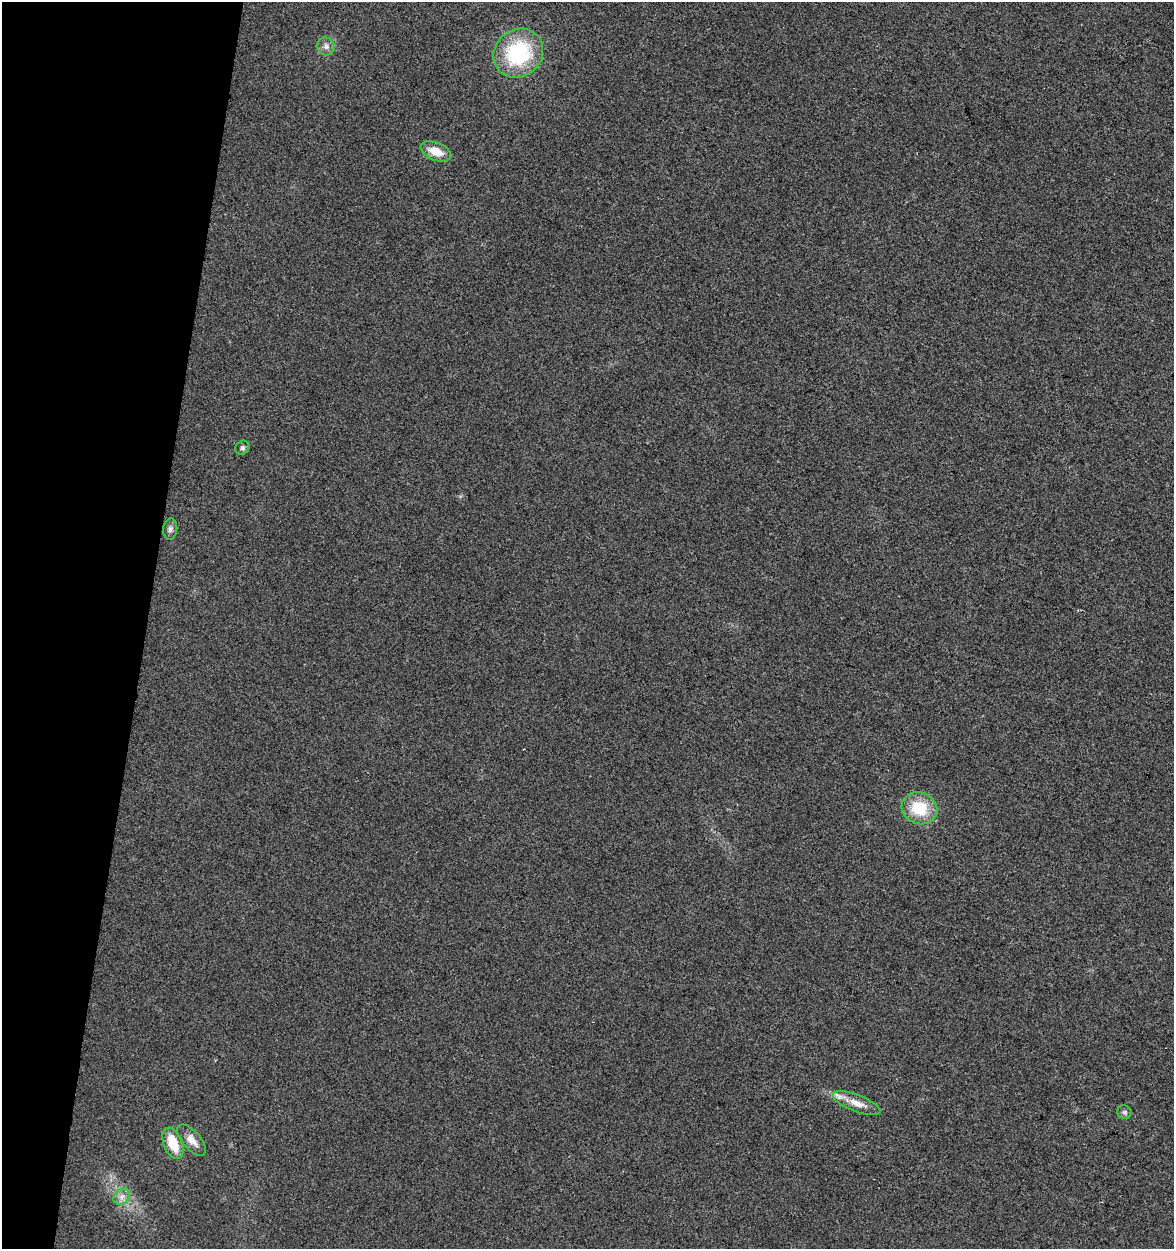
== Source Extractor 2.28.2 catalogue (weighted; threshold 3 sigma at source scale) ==
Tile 9 of 4 x 4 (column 1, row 3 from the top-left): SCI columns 285-1456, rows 1248-2494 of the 5193 x 4995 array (HDU 1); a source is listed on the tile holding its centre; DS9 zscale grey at full resolution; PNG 1176 x 1251 px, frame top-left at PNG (2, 2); each listed source drawn as its Kron ellipse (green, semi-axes under 4 px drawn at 4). Shown black and unused: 12% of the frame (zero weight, under 2 of 3 exposures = <1% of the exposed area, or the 3 px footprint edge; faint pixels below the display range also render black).
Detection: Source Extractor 2.28.2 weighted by HDU 2 'WHT'; one run over the whole footprint, this tile lists its part. Background 0.017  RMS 0.0078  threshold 0.035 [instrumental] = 3 sigma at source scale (4.5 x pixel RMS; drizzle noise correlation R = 1.50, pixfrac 1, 0.0396/0.0396 arcsec/px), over >= 5 px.
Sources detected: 12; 1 inside a brighter listed object's ellipse — not listed separately; the other 11 listed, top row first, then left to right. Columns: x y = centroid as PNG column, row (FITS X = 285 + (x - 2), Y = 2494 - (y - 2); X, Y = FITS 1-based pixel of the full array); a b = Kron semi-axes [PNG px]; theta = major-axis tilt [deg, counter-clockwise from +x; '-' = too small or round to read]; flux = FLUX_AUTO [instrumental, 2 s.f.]
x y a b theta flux
326 46 9 8 - 3.7
518 53 26 23 42 65
436 152 16 9 -22 12
242 448 7 6 - 1.8
170 529 10 7 83 2.7
919 808 18 16 -21 28
857 1103 25 8 -21 9.1
1124 1112 7 6 - 1.7
192 1140 19 9 -49 7.3
173 1143 16 9 -67 19
122 1197 9 7 46 4